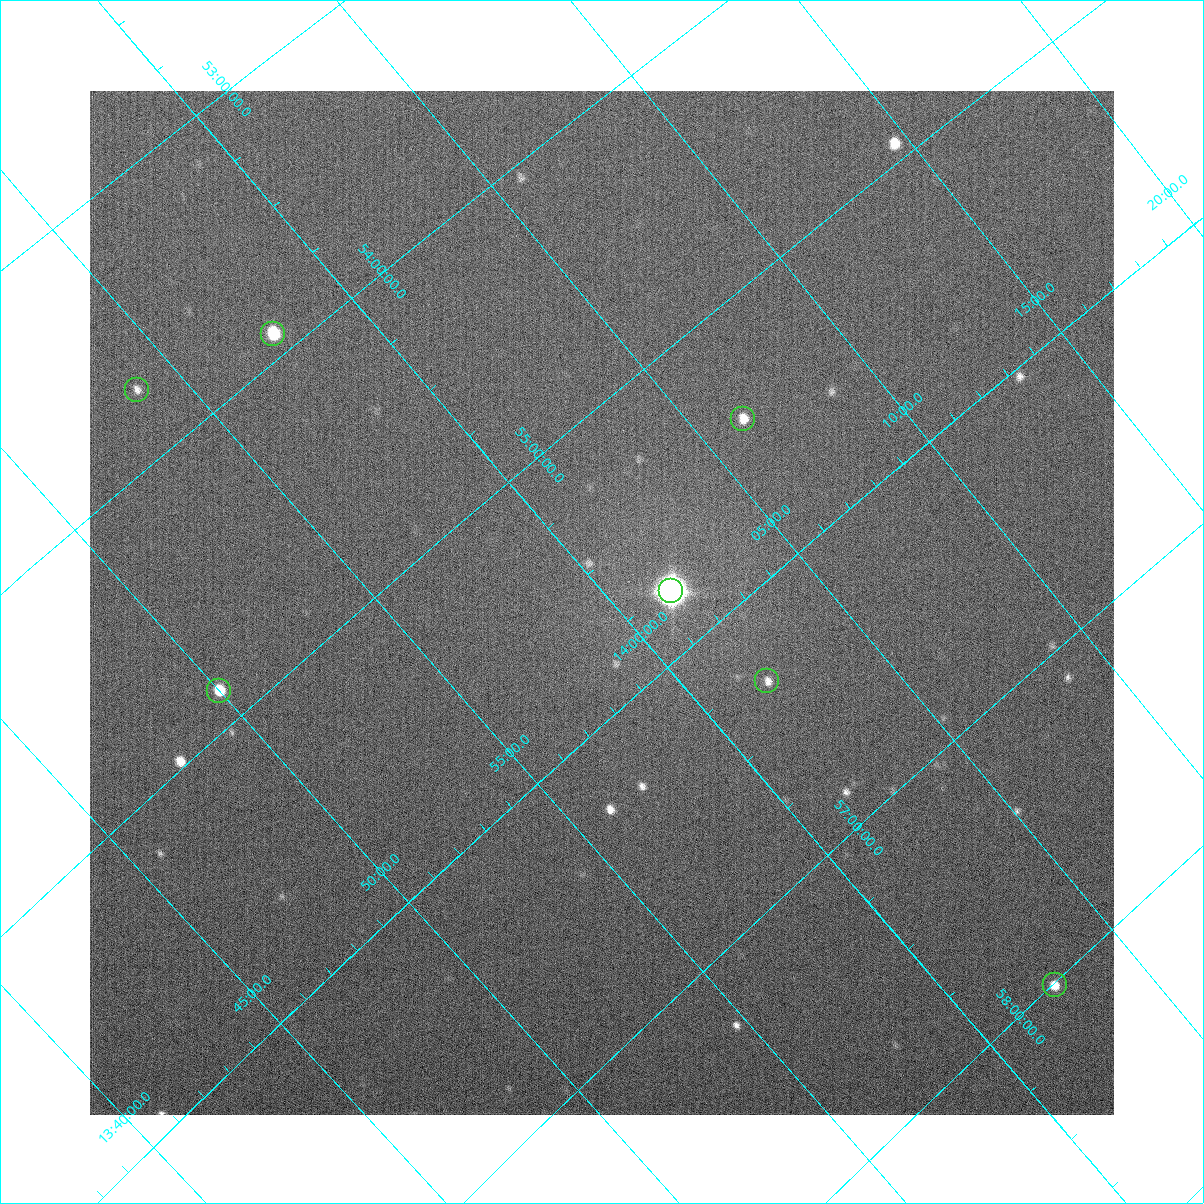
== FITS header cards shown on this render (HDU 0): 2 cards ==
NAXIS1  =                 1024
NAXIS2  =                 1024

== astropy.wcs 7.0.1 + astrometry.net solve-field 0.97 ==
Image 1024 x 1024 px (HDU 0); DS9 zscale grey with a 90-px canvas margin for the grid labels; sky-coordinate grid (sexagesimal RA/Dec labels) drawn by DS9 from the SOLVED WCS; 7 Tycho-2 reference stars matched to detected sources circled (green)
Header WCS: none
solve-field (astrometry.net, Tycho-2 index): SOLVED blind (the file carries no WCS)
Solved WCS: RA---TAN-SIP/DEC--TAN-SIP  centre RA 13:59:47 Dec +55:37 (209.95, +55.62 deg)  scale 14.7 arcsec/px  FOV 250.5' x 248.8'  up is +140 deg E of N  parity normal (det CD < 0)
(file carries no celestial WCS; the grid is the blind solution)
Tycho-2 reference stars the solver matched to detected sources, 7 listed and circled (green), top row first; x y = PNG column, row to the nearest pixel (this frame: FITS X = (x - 90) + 1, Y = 1024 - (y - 91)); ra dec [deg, ICRS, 3 dp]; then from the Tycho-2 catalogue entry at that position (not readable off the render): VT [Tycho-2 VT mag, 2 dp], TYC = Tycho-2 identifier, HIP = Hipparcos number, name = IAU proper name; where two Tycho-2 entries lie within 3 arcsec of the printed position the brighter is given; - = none
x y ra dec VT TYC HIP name
273 334 209.428 +53.910 6.96 3852-1028-1 68196 -
137 390 208.463 +53.729 5.69 3851-1508-1 67848 -
743 419 211.567 +55.431 7.85 3855-1333-1 68886 -
671 591 210.377 +55.778 9.74 3855-1015-1 - -
767 681 210.486 +56.314 8.94 3855-64-1 68545 -
219 691 207.504 +54.869 7.81 3851-733-1 67511 -
1055 985 210.652 +58.010 9.20 3858-464-1 68607 -